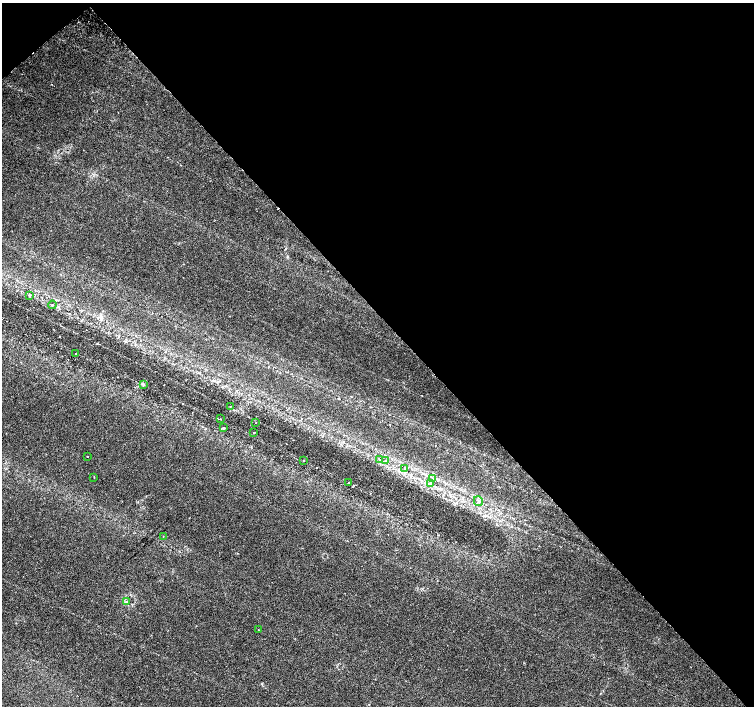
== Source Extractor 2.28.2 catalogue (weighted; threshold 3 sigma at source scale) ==
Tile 3 of 4 x 4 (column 3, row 1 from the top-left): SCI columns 3016-4518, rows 4434-5840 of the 6022 x 5990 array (HDU 1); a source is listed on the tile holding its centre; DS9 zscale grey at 2 x 2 block average (1 PNG px = mean of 2 x 2 image px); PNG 756 x 708 px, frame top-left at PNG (2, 3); each listed source drawn as its Kron ellipse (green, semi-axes under 4 px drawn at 4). Shown black and unused: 45% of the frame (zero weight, under 3 of 6 exposures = <1% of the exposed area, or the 3 px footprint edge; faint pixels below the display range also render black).
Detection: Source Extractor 2.28.2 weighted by HDU 2 'WHT'; one run over the whole footprint, this tile lists its part. Background 0.0355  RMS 0.0022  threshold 0.00893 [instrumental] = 3 sigma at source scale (4.09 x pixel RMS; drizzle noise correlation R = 1.36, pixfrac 0.8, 0.0396/0.0396 arcsec/px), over >= 5 px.
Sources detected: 22; all 22 listed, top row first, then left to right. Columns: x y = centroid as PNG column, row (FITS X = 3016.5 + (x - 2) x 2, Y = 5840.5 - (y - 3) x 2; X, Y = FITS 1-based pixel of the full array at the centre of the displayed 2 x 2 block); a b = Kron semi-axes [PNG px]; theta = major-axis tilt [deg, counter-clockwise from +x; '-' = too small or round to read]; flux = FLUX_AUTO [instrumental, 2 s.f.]
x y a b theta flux
30 295 4 3 - 0.43
52 305 4 2 - 0.26
76 354 2 2 - 0.49
143 384 3 2 - 0.4
230 406 2 2 - 0.16
220 419 2 2 - 0.21
256 423 2 2 - 0.31
223 428 3 2 - 0.35
254 433 2 2 - 0.31
87 456 2 2 - 0.32
380 459 3 2 - 0.36
303 461 2 2 - 0.3
385 461 3 2 - 0.51
405 468 3 2 - 1
94 477 2 2 - 0.26
432 478 3 2 - 0.39
349 483 4 2 - 0.43
430 484 4 2 - 0.48
478 501 5 2 - 0.71
163 536 2 2 - 0.15
127 602 3 3 - 0.71
258 630 2 2 - 0.41
Diffuse or blended objects may show on this block-average render without a row.